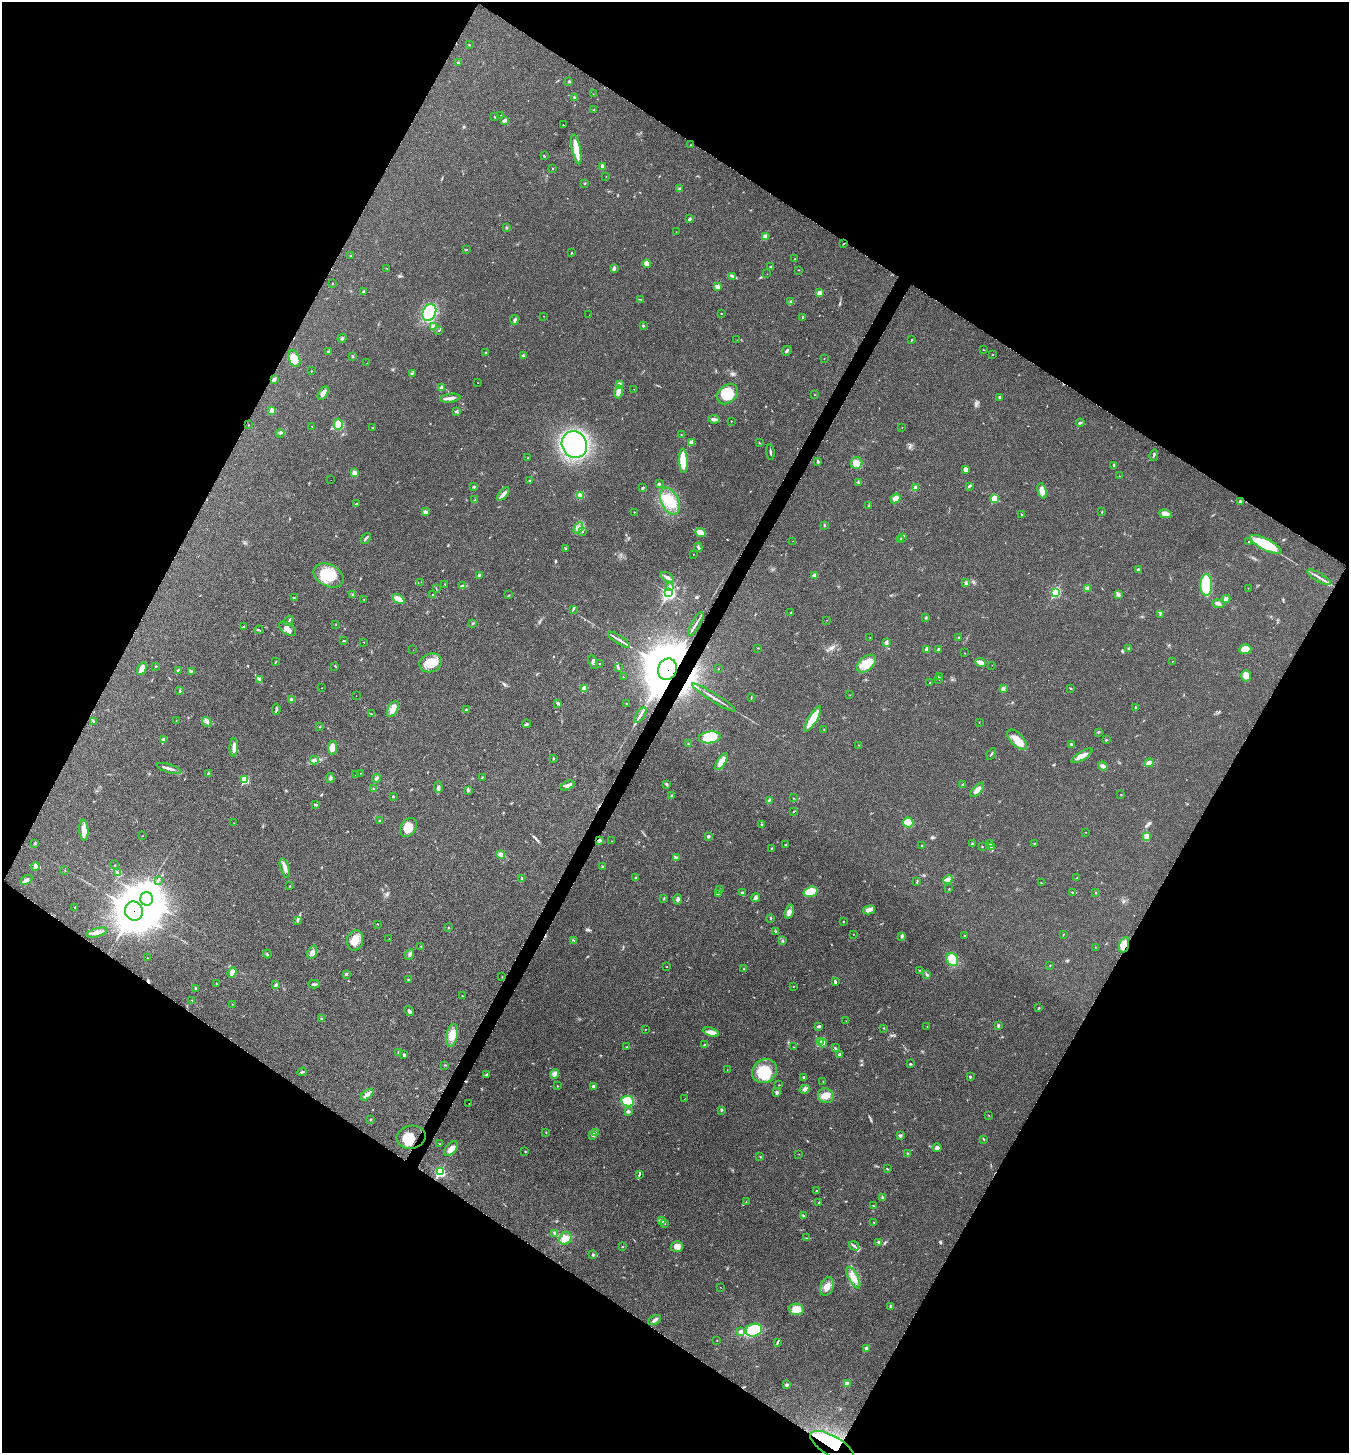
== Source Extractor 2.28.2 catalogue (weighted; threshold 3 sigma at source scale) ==
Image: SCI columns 291-5675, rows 6-5808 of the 5824 x 5817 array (HDU 1 of 3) = the unmasked area's bounding box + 8 px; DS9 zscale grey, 4 x 4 block average (1 PNG px = mean of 4 x 4 image px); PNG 1351 x 1455 px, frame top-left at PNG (2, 2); each listed source drawn as its Kron ellipse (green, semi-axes under 4 px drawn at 4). Shown black and unused: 48% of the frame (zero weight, under 3 of 6 exposures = <1% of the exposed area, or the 3 px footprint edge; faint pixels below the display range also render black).
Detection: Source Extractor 2.28.2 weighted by HDU 2 'WHT'. Background 0.0356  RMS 0.0039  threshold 0.0158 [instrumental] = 3 sigma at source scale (4.09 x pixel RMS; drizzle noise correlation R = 1.36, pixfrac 0.8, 0.05/0.05 arcsec/px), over >= 5 px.
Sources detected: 489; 3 inside a brighter object's white glare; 5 cosmic-ray / hot-pixel residue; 1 long thin detection or spike segment (spike, bleed or trail) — neither listed nor drawn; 5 coinciding with a brighter row at this scale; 16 inside a brighter listed object's ellipse — not listed separately; the other 459 listed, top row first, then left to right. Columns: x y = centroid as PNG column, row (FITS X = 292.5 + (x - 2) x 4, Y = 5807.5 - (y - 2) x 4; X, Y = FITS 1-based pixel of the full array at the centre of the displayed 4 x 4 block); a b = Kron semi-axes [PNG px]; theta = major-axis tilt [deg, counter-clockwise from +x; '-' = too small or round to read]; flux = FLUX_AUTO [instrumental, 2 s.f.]
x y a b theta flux
469 45 2 2 - 1.2
458 63 2 2 - 1.6
569 81 3 2 - 2
593 94 2 2 - 0.44
574 97 3 2 - 2.1
594 110 2 2 - 2.5
501 115 2 2 - 1.1
494 117 3 2 - 1.1
505 120 4 3 - 3.3
563 125 2 2 - 0.68
691 145 2 2 - 0.56
576 149 15 3 -79 38
544 156 2 2 - 2.2
602 167 4 2 - 6.4
553 169 2 2 - 0.9
606 176 2 2 - 0.41
585 183 3 2 - 1.6
680 189 2 2 - 1.5
690 219 3 2 - 3.5
506 228 3 2 - 1.9
676 232 2 2 - 0.59
765 237 2 2 - 44
843 244 2 2 - 0.76
466 250 3 2 - 1.2
572 252 2 2 - 0.91
351 256 2 2 - 0.8
795 259 2 2 - 0.56
646 264 4 3 - 10
770 267 2 2 - 2.4
614 268 4 3 - 3.8
387 269 2 2 - 0.67
798 270 2 2 - 0.83
767 274 2 2 - 0.34
733 276 4 2 - 3
333 284 2 2 - 1.9
718 286 4 2 - 12
363 291 2 2 - 2.7
820 293 4 3 - 14
640 299 2 2 - 0.85
791 302 4 2 - 2.6
429 312 9 6 66 110
721 313 2 2 - 1
589 315 2 2 - 0.32
544 316 2 2 - 0.51
803 317 3 2 - 1.4
514 320 4 3 - 4
643 325 3 2 - 2
433 327 4 3 - 5.1
439 330 2 2 - 1.3
342 338 4 2 - 2.5
737 340 2 2 - 0.45
912 340 2 2 - 3.7
984 350 2 2 - 0.77
787 351 5 2 - 3.5
328 352 2 2 - 1.2
486 353 2 2 - 5
992 355 2 2 - 0.85
353 356 2 2 - 1.4
523 356 2 2 - 7.3
294 359 9 5 -67 21
824 359 2 2 - 0.62
367 363 2 2 - 0.36
311 371 2 2 - 0.91
412 374 2 2 - 1.3
274 379 3 2 - 1.8
477 383 2 2 - 0.45
619 384 4 3 - 6.7
441 387 4 3 - 3.4
634 389 2 2 - 0.66
619 392 6 4 79 13
323 393 8 3 58 9.8
728 394 11 8 44 46
815 395 2 2 - 0.58
999 397 3 2 - 2.1
450 398 10 3 8 9.2
272 410 4 3 - 3.6
457 412 4 2 - 3.3
714 419 6 3 -10 8.1
731 421 2 2 - 0.79
1080 423 4 2 - 3
338 424 5 4 - 25
249 425 2 2 - 0.58
312 426 2 2 - 0.56
902 427 2 2 - 0.48
373 428 2 2 - 1
280 433 4 2 - 2.9
681 434 2 2 - 0.44
691 442 2 2 - 23
759 443 2 2 - 0.96
574 445 14 12 -58 290
770 452 7 2 -83 3.3
1154 455 6 2 76 2.8
528 458 2 2 - 2.7
683 461 12 4 -87 62
818 461 3 2 - 3.4
856 463 6 5 - 15
1114 465 3 2 - 2
965 469 3 3 - 7.8
354 473 3 2 - 14
1119 476 2 2 - 0.77
331 480 2 2 - 0.23
529 481 2 2 - 1.2
859 483 4 2 - 2.6
659 484 3 2 - 2
969 486 4 2 - 3.2
474 487 4 2 - 2.1
643 488 3 3 - 2.3
915 488 3 2 - 6.8
1042 491 8 4 -72 17
503 494 8 3 48 10
580 495 4 3 - 4.8
896 498 5 4 - 13
994 498 2 2 - 98
475 500 2 2 - 1.3
670 501 14 8 -65 44
1240 502 2 2 - 13
356 504 3 2 - 2
869 506 2 2 - 7.9
425 512 3 3 - 6.7
634 512 2 2 - 1.3
1102 512 3 2 - 0.96
1165 514 6 4 -13 14
1021 515 2 2 - 1.3
824 526 2 2 - 1.9
578 528 6 4 61 10
583 531 2 2 - 0.9
700 532 5 4 - 15
902 537 3 2 - 2.1
366 538 6 2 51 3.6
900 539 3 2 - 2.2
792 541 2 2 - 0.58
1249 542 2 2 - 3.3
1266 544 17 5 -27 78
698 547 5 2 - 3.3
566 549 3 2 - 2.2
693 554 2 2 - 1.1
1138 570 2 2 - 9.5
328 575 16 11 -27 68
479 575 2 2 - 12
814 575 3 3 - 3.1
667 577 7 2 -31 5.5
1319 577 13 2 -31 7.7
421 582 2 2 - 0.48
965 583 3 2 - 1.5
445 584 2 2 - 0.91
463 585 2 2 - 0.9
1206 585 11 6 89 110
669 586 2 2 - 2.4
1087 588 2 2 - 28
1248 588 2 2 - 0.6
436 589 2 2 - 0.76
1056 592 3 2 - 190
669 593 3 2 - 510
353 595 3 3 - 2.6
433 595 2 2 - 3.4
509 595 2 2 - 0.93
1118 595 4 3 - 5
294 597 2 2 - 0.57
364 599 2 2 - 0.46
398 599 7 3 -28 23
1226 599 4 3 - 5.9
1218 604 6 3 -6 4.9
573 609 2 2 - 1.1
791 613 3 2 - 1.4
1160 614 2 2 - 1.6
926 618 3 2 - 1.8
827 620 2 2 - 0.49
289 621 5 2 - 3
473 623 3 2 - 1.4
696 624 13 2 60 6.7
336 625 2 2 - 0.67
243 627 3 2 - 2.3
287 629 9 5 -35 14
259 630 4 2 - 2
870 637 2 2 - 1
958 637 2 2 - 0.78
619 640 13 2 -33 7.3
344 641 3 2 - 1.7
364 642 2 2 - 0.52
886 643 3 2 - 6.8
758 648 2 2 - 0.68
1129 648 3 2 - 3.2
927 649 2 2 - 7.7
938 649 3 2 - 3.8
1245 649 6 5 - 22
413 650 2 2 - 0.35
965 653 2 2 - 0.56
1172 661 2 2 - 0.53
276 662 3 2 - 1.2
593 662 7 4 -66 6.4
980 662 5 3 - 11
431 663 11 9 22 42
600 664 2 2 - 0.79
866 664 11 7 42 26
992 665 2 2 - 0.34
155 666 2 2 - 0.72
335 666 2 2 - 0.75
618 668 4 2 - 2.6
142 669 6 4 58 15
667 669 11 9 68 18000
719 669 2 2 - 0.4
178 670 3 2 - 2
191 672 3 2 - 5.1
939 676 2 2 - 1.5
1246 676 5 5 - 12
623 677 2 2 - 0.76
260 679 3 2 - 2.8
939 680 2 2 - 0.47
930 683 2 2 - 1
322 688 2 2 - 0.46
584 688 2 2 - 45
1070 688 3 2 - 1.3
1003 689 4 3 - 4.1
180 691 3 2 - 2.2
850 695 2 2 - 0.48
356 696 2 2 - 0.39
714 697 25 2 -32 11
751 697 3 2 - 1.4
291 700 3 3 - 4.6
558 703 3 3 - 2.5
627 704 2 2 - 0.95
1136 708 3 2 - 3.5
276 709 5 2 - 3.3
393 709 9 5 63 15
466 709 3 2 - 1.5
371 714 2 2 - 0.74
640 715 9 2 56 6.1
813 719 14 4 59 45
93 721 4 2 - 2
176 721 2 2 - 0.43
207 722 5 4 - 6
979 722 2 2 - 0.48
527 724 4 2 - 2.8
320 727 2 2 - 0.65
824 729 2 2 - 0.95
1098 732 2 2 - 1.8
710 737 11 6 7 51
164 739 4 2 - 5.3
1017 740 12 6 -46 27
1106 740 2 2 - 1.4
688 744 2 2 - 1.7
859 745 2 2 - 0.99
1071 745 3 2 - 3.5
234 747 9 2 88 13
333 748 7 4 80 13
991 754 6 2 57 2.4
1082 756 12 4 31 16
553 758 2 2 - 1.3
314 760 4 3 - 4.8
721 762 9 4 58 22
1149 763 5 3 - 11
1103 766 5 3 - 8.4
169 768 13 2 -17 9.6
208 773 4 2 - 1.9
361 773 2 2 - 0.66
356 775 2 2 - 0.57
482 777 2 2 - 1.3
330 778 5 3 - 3.7
376 778 4 2 - 5.9
245 780 2 2 - 98
667 784 4 2 - 2.9
567 785 7 3 25 12
962 785 4 2 - 2.3
438 787 5 3 - 6.1
374 789 3 2 - 2.2
468 790 4 2 - 3
977 790 9 3 46 13
1121 795 2 2 - 0.89
672 796 3 3 - 3.1
393 797 2 2 - 2
793 798 2 2 - 0.65
769 800 2 2 - 1.7
316 804 3 2 - 3.3
794 811 2 2 - 1
380 821 3 2 - 3.1
908 822 5 5 - 32
234 823 2 2 - 0.42
762 824 2 2 - 0.69
408 827 10 7 56 25
84 830 10 4 -86 18
1086 832 2 2 - 1.1
142 836 2 2 - 0.58
708 836 3 3 - 3.4
1147 836 4 3 - 13
600 840 2 2 - 7.6
612 841 2 2 - 0.39
35 843 2 2 - 1.1
972 843 2 2 - 0.62
1034 843 2 2 - 1.3
990 844 3 2 - 2
785 845 2 2 - 1.2
922 846 2 2 - 2.7
982 847 2 2 - 1.2
991 847 3 2 - 2.9
771 848 2 2 - 0.72
501 854 4 4 - 9.4
677 858 3 2 - 2.1
115 865 2 2 - 0.73
35 866 4 3 - 7.9
602 866 2 2 - 1.5
285 868 10 3 -72 11
65 870 2 2 - 0.49
117 873 2 2 - 1.2
636 878 3 2 - 1.6
1076 878 2 2 - 0.84
522 879 3 2 - 4.2
26 880 6 3 27 6.1
158 880 2 2 - 1.3
948 880 5 4 - 6.7
917 882 3 2 - 1.3
1041 883 2 2 - 0.91
290 886 2 2 - 0.82
949 889 2 2 - 0.98
719 890 2 2 - 0.86
742 892 2 2 - 2.1
810 892 7 5 17 38
1072 892 2 2 - 1.4
1096 893 3 2 - 1.3
718 894 2 2 - 1.4
755 898 4 3 - 8.4
147 899 6 6 - 4000
664 899 3 2 - 0.98
678 899 5 3 - 5.6
75 907 2 2 - 2.9
869 910 6 4 14 7.9
134 911 9 9 - 7100
789 912 7 4 74 7
770 918 3 2 - 1.5
297 921 4 3 - 3
843 921 2 2 - 1.1
377 924 2 2 - 0.78
448 928 2 2 - 1.2
775 931 3 2 - 2
97 933 11 3 15 10
853 934 2 2 - 0.59
965 935 2 2 - 1.2
1063 935 3 2 - 1.2
901 936 4 3 - 2.8
389 939 2 2 - 0.46
355 940 10 8 77 22
573 940 3 2 - 1.7
783 940 3 2 - 1.6
1124 945 8 5 73 30
421 947 2 2 - 0.85
1095 947 2 2 - 0.49
312 952 7 4 69 8.1
267 954 4 2 - 1.7
409 955 6 3 63 5
147 958 2 2 - 0.83
952 959 7 5 -61 45
1050 966 2 2 - 0.73
667 967 2 2 - 0.59
744 969 3 2 - 1.4
919 970 2 2 - 1.1
232 972 6 4 68 14
346 974 3 2 - 2.4
927 975 3 2 - 2
502 977 2 2 - 0.64
408 979 2 2 - 1.2
835 982 3 2 - 4.5
216 984 2 2 - 0.8
314 984 6 2 -2 3.5
276 985 2 2 - 14
793 986 2 2 - 0.88
196 988 3 2 - 1.6
462 996 2 2 - 0.94
192 1000 2 2 - 0.46
232 1004 2 2 - 0.47
1039 1008 2 2 - 1.6
409 1011 5 3 - 5.7
321 1019 2 2 - 0.87
846 1021 2 2 - 0.4
819 1026 4 2 - 5
998 1026 3 2 - 2
927 1027 2 2 - 0.64
884 1028 2 2 - 0.7
646 1029 2 2 - 0.55
711 1032 8 4 -18 12
452 1035 11 5 79 19
820 1042 2 2 - 73
823 1043 4 3 - 11
704 1045 3 2 - 1.2
627 1047 2 2 - 1.3
794 1047 2 2 - 0.67
835 1048 2 2 - 1.4
399 1053 3 2 - 5.2
839 1054 2 2 - 8.1
404 1055 3 2 - 2.8
910 1064 3 2 - 1.7
445 1065 2 2 - 1.2
727 1070 2 2 - 0.54
764 1071 13 11 33 62
302 1072 4 2 - 2.2
487 1074 4 2 - 1.9
554 1074 5 3 - 5.6
804 1077 2 2 - 2.7
970 1077 2 2 - 2.2
823 1081 2 2 - 0.8
779 1085 3 2 - 0.75
557 1086 2 2 - 1.1
593 1086 3 3 - 3.5
804 1089 5 3 - 5.7
777 1092 3 2 - 4.9
367 1095 7 4 41 10
826 1096 8 7 - 16
684 1099 2 2 - 0.44
628 1101 6 5 - 42
469 1103 2 2 - 0.39
721 1110 3 2 - 1.8
628 1111 3 3 - 4
989 1116 2 2 - 0.5
370 1119 2 2 - 1.8
546 1132 2 2 - 1.1
595 1132 3 2 - 1.9
593 1135 2 2 - 8.1
900 1135 3 3 - 2.8
411 1137 15 11 11 35
983 1139 3 2 - 1.4
440 1144 2 2 - 1.1
937 1148 4 4 - 5.8
451 1149 8 5 47 15
525 1152 2 2 - 1.4
799 1154 2 2 - 0.36
908 1154 3 2 - 1.9
760 1157 3 2 - 0.71
887 1169 3 2 - 1.5
440 1172 2 2 - 220
639 1174 4 2 - 2.3
817 1191 3 2 - 1.4
882 1197 2 2 - 1.6
746 1202 2 2 - 0.86
818 1203 2 2 - 1.3
873 1206 2 2 - 1.2
803 1216 3 2 - 2.5
662 1220 4 3 - 5.4
874 1223 2 2 - 0.96
665 1224 2 2 - 0.77
555 1233 3 3 - 3.2
565 1238 7 6 - 19
807 1238 4 2 - 2.1
878 1242 3 2 - 2.9
854 1246 5 2 - 3.6
622 1247 2 2 - 1.2
677 1247 6 5 - 12
593 1255 3 2 - 2.2
853 1278 12 5 -63 19
827 1286 10 6 69 16
720 1287 2 2 - 0.45
891 1306 3 2 - 3.8
796 1309 7 5 -5 22
654 1320 7 3 27 5.7
754 1330 8 6 18 47
741 1332 3 3 - 7.3
717 1340 2 2 - 0.74
777 1342 4 2 - 2.2
866 1348 2 2 - 16
847 1383 2 2 - 12
787 1385 3 2 - 5
832 1446 24 10 -30 79
Overlapping masked pixels (flux is a lower limit): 5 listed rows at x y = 667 669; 134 911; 1124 945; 411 1137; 832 1446
Diffuse or blended objects may show on this block-average render without a row.